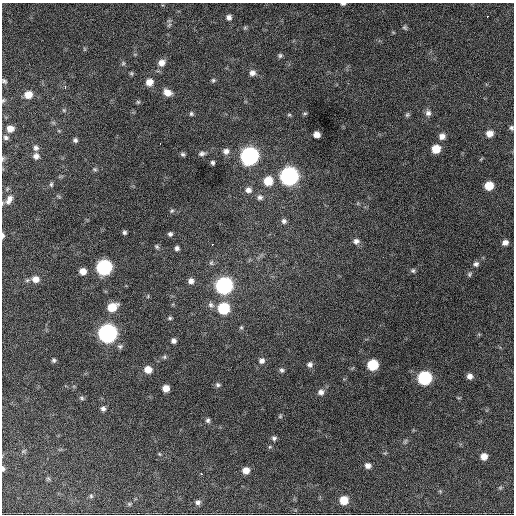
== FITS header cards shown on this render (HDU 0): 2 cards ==
NAXIS1  =                  512 / Axis length
NAXIS2  =                  512 / Axis length

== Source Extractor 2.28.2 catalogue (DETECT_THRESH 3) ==
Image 512 x 512 px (HDU 0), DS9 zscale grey, 1 PNG px = 1 image px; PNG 516 x 516 px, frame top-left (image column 1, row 512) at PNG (2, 3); no overlay
Background 1090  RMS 28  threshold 82.9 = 3 sigma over >= 5 px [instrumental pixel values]
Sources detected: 109; all 109 listed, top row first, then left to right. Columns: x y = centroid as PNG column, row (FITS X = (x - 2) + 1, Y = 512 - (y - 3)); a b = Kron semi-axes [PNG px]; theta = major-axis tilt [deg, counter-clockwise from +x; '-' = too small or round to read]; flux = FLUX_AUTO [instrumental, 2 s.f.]
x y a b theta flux
343 4 5 3 - 3600
487 16 3 2 - 2200
229 17 6 6 - 6600
169 25 7 4 45 3100
405 27 7 5 -37 3300
84 49 6 3 -71 1800
280 55 6 6 - 3700
123 63 6 5 - 3000
161 63 9 7 28 12000
131 73 5 4 - 2600
252 73 8 7 - 7800
213 80 5 5 - 3000
4 81 5 4 - 3100
149 82 7 7 - 16000
65 87 4 3 - 5000
167 92 8 6 -24 16000
28 95 7 7 - 20000
3 100 6 4 69 2400
138 102 5 5 - 2700
64 110 6 5 - 2700
305 113 6 4 1 2400
428 113 8 8 - 7700
191 114 6 5 - 3100
289 115 6 4 0 2400
407 115 7 6 - 3500
511 128 6 5 - 3900
10 129 7 6 - 15000
490 133 8 7 - 14000
316 134 6 5 - 12000
442 136 7 7 - 10000
6 138 7 6 - 4300
75 140 5 5 - 4300
160 144 3 2 - 2400
36 148 7 6 - 5300
436 149 7 7 - 34000
226 151 8 7 - 8900
202 153 9 6 6 5500
183 154 5 5 - 3700
36 156 7 6 - 8100
249 156 9 8 - 760000
3 158 7 4 83 2700
213 163 4 4 - 3800
95 169 6 5 - 3100
289 176 9 8 - 780000
268 181 8 8 - 38000
51 184 7 5 -77 3300
489 186 7 6 - 36000
248 190 8 7 - 8900
260 197 7 7 - 5800
9 200 14 8 60 13000
172 211 6 5 - 3000
284 221 6 6 - 5200
124 232 4 4 - 3700
170 234 5 5 - 4200
3 235 7 4 90 4700
356 241 9 7 -7 8100
505 242 7 6 - 9400
212 244 3 2 - 2400
157 247 7 5 -57 3400
177 248 5 5 - 4800
211 263 7 5 64 3700
476 264 7 6 - 5600
104 267 8 8 - 400000
83 271 7 6 - 15000
413 271 6 6 - 3800
469 274 7 5 56 3200
36 279 9 8 - 15000
191 281 7 7 - 8400
224 286 8 8 - 620000
211 305 9 8 - 7200
112 307 9 7 27 37000
224 308 8 7 - 110000
170 318 5 4 - 2900
241 327 5 5 - 2500
107 333 8 8 - 920000
173 341 6 5 - 6200
120 346 7 7 - 4500
164 357 6 5 - 3100
54 360 5 5 - 3700
262 361 8 8 - 8300
310 364 8 7 - 6500
373 365 7 7 - 80000
148 370 7 7 - 20000
282 370 6 6 - 4100
470 376 7 6 - 8800
425 378 8 8 - 230000
218 385 7 6 - 4200
166 388 6 6 - 15000
321 392 8 7 - 8300
82 398 7 4 -28 3300
103 409 6 5 - 5300
280 416 5 4 - 2400
208 420 6 5 - 4400
274 438 5 5 - 4600
405 441 7 4 65 3200
23 451 6 5 - 3000
159 454 5 4 - 2100
484 456 6 6 - 14000
368 466 6 6 - 8200
3 469 7 4 -90 3600
246 470 7 7 - 16000
202 474 3 2 - 4200
48 478 7 4 -1 2800
500 488 5 5 - 2400
440 491 5 5 - 2100
91 496 7 5 -89 3400
344 500 7 7 - 33000
198 502 7 6 - 6200
129 504 6 5 - 2900
At the frame edge (FLAGS 8, measured only in part): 7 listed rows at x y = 343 4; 3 100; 511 128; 3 158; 9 200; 3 235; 3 469